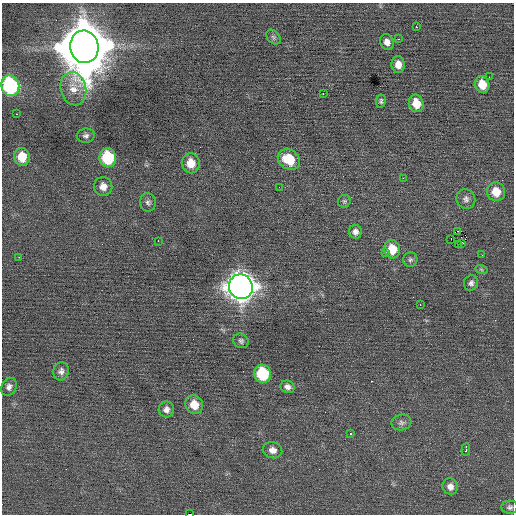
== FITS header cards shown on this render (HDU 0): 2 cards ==
NAXIS1  =                  512 / Axis length
NAXIS2  =                  512 / Axis length

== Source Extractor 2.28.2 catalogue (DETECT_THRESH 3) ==
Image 512 x 512 px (HDU 0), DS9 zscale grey, 1 PNG px = 1 image px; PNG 516 x 516 px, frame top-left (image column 1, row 512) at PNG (2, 3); each listed source drawn as its Kron ellipse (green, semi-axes under 4 px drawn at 4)
Background 0.0469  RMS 0.72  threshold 2.16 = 3 sigma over >= 5 px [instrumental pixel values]
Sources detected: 55; all 55 listed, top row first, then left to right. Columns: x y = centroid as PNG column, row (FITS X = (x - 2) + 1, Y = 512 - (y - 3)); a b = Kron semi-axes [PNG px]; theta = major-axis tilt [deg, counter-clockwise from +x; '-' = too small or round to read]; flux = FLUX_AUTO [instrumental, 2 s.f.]
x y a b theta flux
416 27 3 2 - 400
273 37 8 6 -47 110
399 39 3 2 - 140
387 42 8 6 -61 270
84 47 16 14 -77 390000
398 64 8 6 -84 410
489 77 2 2 - 30
482 84 8 7 - 760
10 86 10 9 - 7500
73 89 17 12 -76 710
323 93 3 2 - 310
381 101 7 5 83 110
416 103 9 7 -76 790
17 114 2 2 - 25
86 136 9 7 7 170
22 157 9 8 - 870
108 158 9 8 - 3000
289 159 12 9 -35 1300
191 163 10 9 - 720
403 178 2 2 - 190
103 186 9 9 - 350
279 187 2 2 - 63
496 192 9 9 - 870
466 199 10 9 - 220
344 201 6 6 - 94
148 202 9 8 - 150
458 231 2 2 - 470
355 232 7 6 - 220
451 239 2 2 - 270
158 241 2 2 - 340
461 244 3 3 - 93
458 245 3 2 - 24
392 249 9 8 - 960
385 252 3 3 - 170
482 255 3 2 - 76
19 257 2 2 - 290
410 260 7 7 - 130
481 269 6 4 -19 69
471 283 8 7 - 150
241 287 12 12 - 65000
420 305 3 2 - 55
241 341 8 7 - 130
61 371 9 7 75 220
263 374 9 8 - 2800
9 387 9 7 61 210
287 387 7 6 - 220
194 405 9 8 - 770
166 410 8 7 - 230
401 423 10 8 11 180
350 434 3 3 - 350
466 449 6 3 84 310
272 450 10 8 -14 340
450 487 8 7 - 280
510 507 8 6 1 140
190 514 3 2 - 970
At the frame edge (FLAGS 8, measured only in part): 1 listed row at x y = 190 514